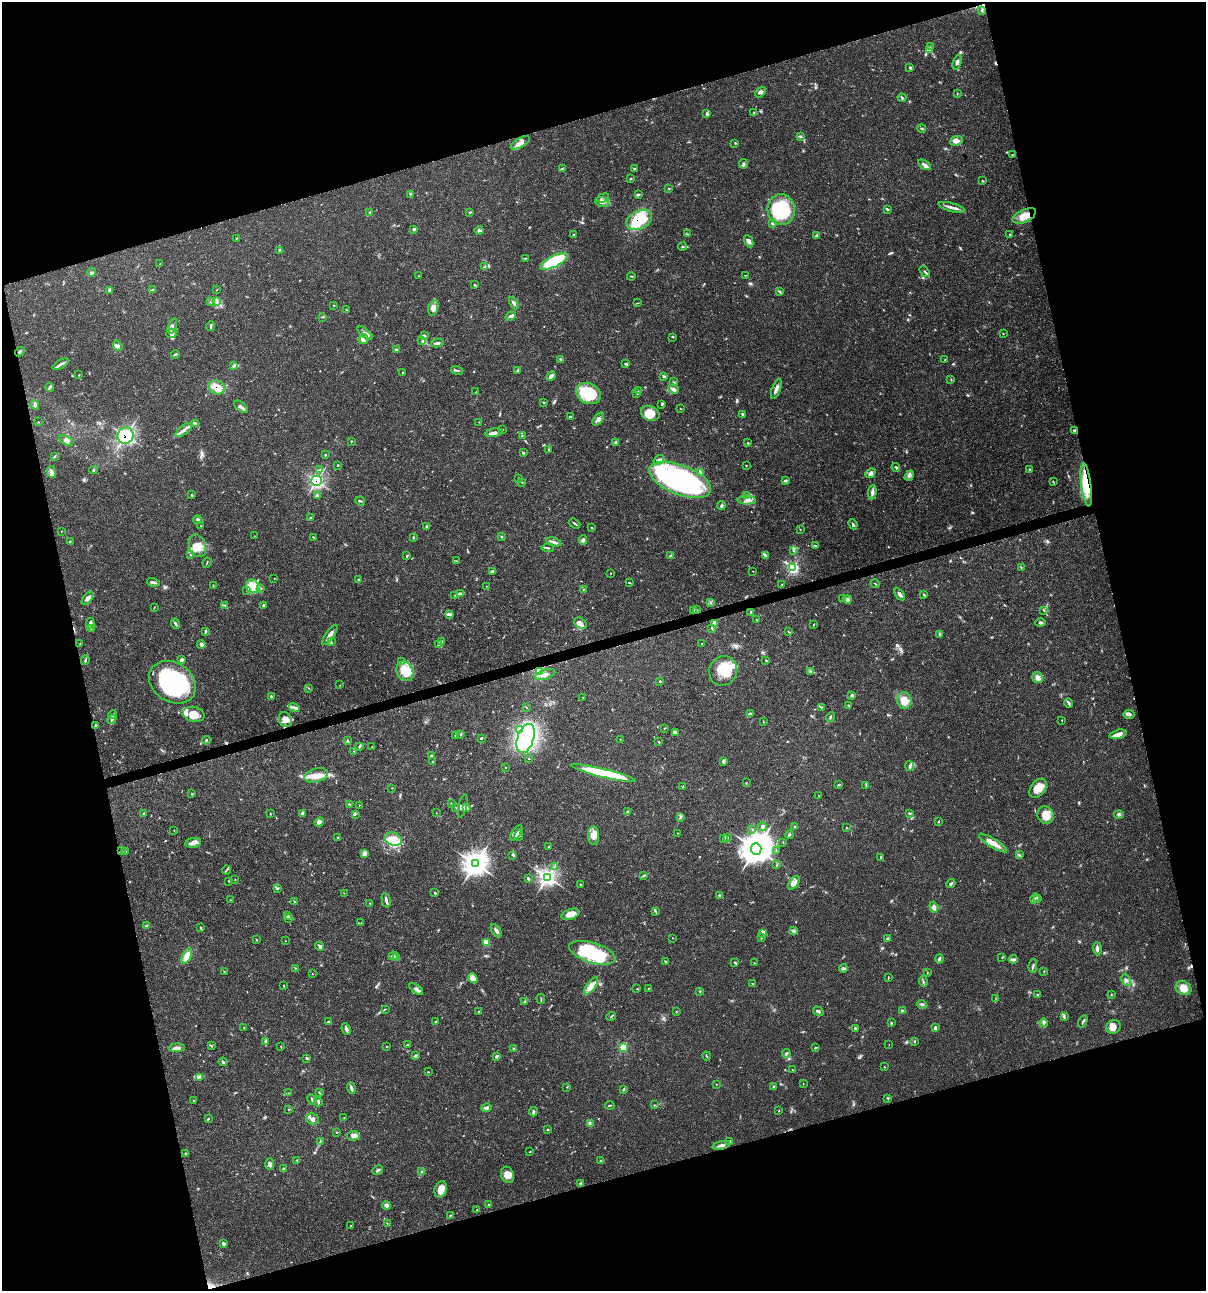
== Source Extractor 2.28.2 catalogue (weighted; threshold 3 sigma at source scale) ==
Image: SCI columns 101-4914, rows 6-5159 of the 4963 x 5162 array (HDU 1 of 3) = the unmasked area's bounding box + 8 px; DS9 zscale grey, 4 x 4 block average (1 PNG px = mean of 4 x 4 image px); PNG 1208 x 1293 px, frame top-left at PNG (2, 2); each listed source drawn as its Kron ellipse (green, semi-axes under 4 px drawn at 4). Shown black and unused: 33% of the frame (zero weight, under 3 of 4 exposures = <1% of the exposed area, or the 3 px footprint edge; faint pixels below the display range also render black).
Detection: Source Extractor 2.28.2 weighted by HDU 2 'WHT'. Background 0.0314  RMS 0.002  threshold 0.0091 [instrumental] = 3 sigma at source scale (4.5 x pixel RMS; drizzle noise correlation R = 1.50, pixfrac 1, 0.0396/0.0396 arcsec/px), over >= 5 px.
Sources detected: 641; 2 too faint to see at this stretch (4 x 4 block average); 5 inside a brighter object's white glare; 4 cosmic-ray / hot-pixel residue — neither listed nor drawn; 13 coinciding with a brighter row at this scale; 48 inside a brighter listed object's ellipse — not listed separately; of the other 569, all 500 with FLUX_AUTO >= 0.417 (the completeness limit of this list) listed and drawn (69 fainter detections not listed), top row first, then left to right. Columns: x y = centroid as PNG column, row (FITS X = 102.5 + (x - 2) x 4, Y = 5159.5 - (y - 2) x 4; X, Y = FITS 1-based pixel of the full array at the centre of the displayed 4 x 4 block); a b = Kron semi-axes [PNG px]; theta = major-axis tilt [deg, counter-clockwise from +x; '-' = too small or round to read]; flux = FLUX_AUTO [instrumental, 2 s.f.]
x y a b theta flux
982 10 3 2 - 0.83
931 46 2 2 - 0.69
929 49 4 2 - 1.2
957 62 7 4 71 3.7
910 67 2 2 - 0.79
760 92 6 3 47 3.1
957 94 3 2 - 0.45
902 98 4 2 - 1.5
707 113 3 2 - 1.4
754 113 4 2 - 1.6
922 129 4 2 - 1.4
800 137 3 2 - 1.2
956 141 6 4 23 7.2
520 143 11 4 28 9.8
735 143 3 2 - 0.75
1013 155 2 2 - 0.43
743 164 5 3 - 2.1
924 165 7 4 -31 5.1
562 168 3 2 - 1.2
634 168 2 2 - 0.85
631 179 2 2 - 1.9
983 181 3 2 - 0.74
669 188 2 2 - 0.52
410 194 2 2 - 0.84
638 194 3 2 - 1.3
603 198 6 2 21 2.3
602 202 7 4 -18 5.7
952 207 13 2 -15 6.4
888 209 3 2 - 1.1
781 210 15 13 -86 110
370 212 3 2 - 0.67
470 213 3 2 - 0.88
1024 216 12 6 24 17
639 220 13 9 27 61
772 223 3 2 - 1.6
413 229 4 3 - 1.5
479 230 4 3 - 2.3
687 234 3 2 - 1.2
1010 234 2 2 - 0.62
573 235 4 2 - 1.6
816 235 4 2 - 1.6
236 238 2 2 - 0.45
749 241 6 4 -63 3.8
682 247 4 2 - 0.76
280 250 4 2 - 0.65
525 258 2 2 - 0.67
554 261 15 5 26 76
160 264 4 2 - 0.61
484 267 2 2 - 1.1
924 271 6 2 -54 1.7
91 272 4 3 - 2.2
745 275 2 2 - 0.43
418 276 2 2 - 0.53
631 276 4 2 - 1.1
475 285 3 2 - 1.1
152 290 2 2 - 0.62
217 290 3 2 - 0.56
109 291 4 2 - 3.1
779 291 3 2 - 1.1
211 302 2 2 - 0.8
217 302 2 2 - 0.61
514 303 7 2 -64 2.7
637 303 3 2 - 0.58
334 306 2 2 - 0.69
433 308 8 5 76 6.8
347 310 2 2 - 0.67
511 316 5 3 - 3
323 317 3 2 - 0.92
172 326 8 3 70 3.4
211 326 5 2 - 1.7
171 333 5 4 - 3.8
365 333 9 3 -40 4
1003 333 2 2 - 0.43
425 336 3 2 - 1.3
673 337 3 2 - 0.87
363 339 5 4 - 5.8
422 340 3 2 - 1.1
437 343 6 2 12 2.9
118 346 5 3 - 2.7
397 350 4 3 - 1.8
20 352 5 2 - 1.9
175 354 4 2 - 1.7
560 359 3 2 - 1
945 360 2 2 - 0.97
61 364 9 3 31 4.3
626 364 4 2 - 1.7
234 366 4 2 - 1.6
457 370 6 2 -16 1.8
518 370 3 2 - 1.1
403 373 2 2 - 0.96
79 375 2 2 - 0.56
551 376 4 3 - 4.7
664 376 4 2 - 1.8
951 380 2 2 - 0.54
674 382 2 2 - 0.69
50 387 4 3 - 2.4
217 388 8 7 - 16
673 389 5 3 - 6.2
776 389 10 3 70 5.2
638 391 3 2 - 0.79
476 392 2 2 - 0.42
588 393 13 10 -25 54
637 394 2 2 - 0.66
544 402 3 2 - 0.82
35 405 5 4 - 2.9
662 405 3 2 - 1
241 407 8 3 -41 3.7
680 408 2 2 - 0.59
650 413 9 7 -21 26
743 414 4 2 - 1.6
570 416 3 2 - 0.93
598 419 8 4 52 4.7
38 422 2 2 - 0.48
479 422 2 2 - 0.48
196 424 4 3 - 2.2
184 430 10 3 38 6.2
502 430 2 2 - 0.92
1074 431 3 2 - 2.4
494 433 8 3 10 3.8
125 436 8 8 - 71
522 436 2 2 - 0.73
66 440 7 4 -30 6
351 441 2 2 - 0.75
616 442 4 3 - 2.2
748 443 3 2 - 1.2
548 449 2 2 - 0.64
523 453 3 2 - 1.4
325 455 3 2 - 0.96
54 456 3 2 - 1
659 460 6 3 35 3.3
338 465 2 2 - 0.83
746 466 2 2 - 0.63
896 467 4 3 - 1.8
1030 469 3 2 - 0.76
93 470 4 2 - 1.6
319 470 4 2 - 2
51 472 6 2 -83 3.3
700 472 4 2 - 1.5
870 473 5 3 - 4
909 476 5 3 - 3.7
519 478 3 2 - 0.74
680 480 33 14 -21 340
316 481 5 5 - 72
785 481 3 3 - 1.7
522 482 2 2 - 0.58
1053 482 3 2 - 0.84
1086 485 22 5 -83 31
872 492 7 3 84 4.1
192 495 3 2 - 1
317 495 4 3 - 1.7
746 496 3 3 - 2.1
747 500 9 3 -2 4.7
360 501 5 2 - 1.5
721 506 4 3 - 2.5
310 518 3 2 - 0.88
198 520 4 3 - 2
575 523 6 2 -39 1.5
853 524 5 2 - 2.2
201 526 2 2 - 0.78
427 526 2 2 - 1.6
592 528 2 2 - 0.71
800 529 2 2 - 0.5
61 531 2 2 - 0.44
255 536 2 2 - 0.42
501 536 2 2 - 1.2
313 537 3 2 - 0.66
413 537 3 2 - 1.2
583 540 4 4 - 3.1
70 541 2 2 - 0.56
554 542 7 3 -16 3.6
197 546 12 8 -69 15
815 546 4 2 - 1.3
548 548 6 2 -4 2
793 551 3 2 - 0.98
190 555 2 2 - 0.55
765 555 4 3 - 1.8
407 556 3 2 - 1.1
671 556 4 2 - 1.7
456 561 2 2 - 0.53
207 563 5 2 - 0.94
1021 567 2 2 - 0.46
793 568 4 4 - 51
493 571 3 2 - 1.6
753 571 3 2 - 0.46
611 573 2 2 - 0.52
274 578 2 2 - 0.45
358 580 2 2 - 1.1
153 582 6 3 -15 2.8
629 583 3 2 - 0.89
875 584 5 2 - 1
213 585 2 2 - 0.66
782 585 2 2 - 0.48
252 586 7 6 - 42
487 586 2 2 - 0.48
261 588 3 2 - 0.81
583 589 2 2 - 0.55
247 590 3 2 - 0.95
460 593 3 2 - 1.2
900 594 7 3 -54 3.9
924 595 3 2 - 1.4
455 596 2 2 - 0.75
88 598 8 4 50 4.4
843 598 4 2 - 1.4
848 599 4 4 - 3.4
711 603 2 2 - 0.89
225 605 2 2 - 0.55
263 606 4 2 - 2.2
154 607 3 2 - 0.65
694 610 2 2 - 0.91
696 610 2 2 - 0.96
1044 610 2 2 - 0.64
751 612 3 2 - 1.2
449 615 2 2 - 0.58
756 620 2 2 - 0.55
1040 622 5 2 - 2.5
581 623 7 5 -33 7.7
714 623 4 3 - 4.4
90 624 5 3 - 2.9
175 624 5 2 - 2
814 625 3 2 - 0.68
712 628 3 2 - 1.3
91 629 3 2 - 0.67
205 631 3 3 - 1.6
789 632 4 2 - 0.71
940 634 4 2 - 1.6
330 635 12 3 56 10
331 641 2 2 - 0.8
442 641 2 2 - 0.59
80 644 3 2 - 0.52
201 644 4 3 - 3.4
439 644 3 2 - 1.8
702 644 2 2 - 0.62
181 659 3 3 - 2.8
85 660 5 2 - 1.9
766 660 2 2 - 1
402 662 2 2 - 0.74
405 671 10 8 -55 34
539 671 2 2 - 53
723 671 15 13 57 45
810 671 2 2 - 0.71
545 675 10 4 17 7.7
1037 678 6 5 - 6.6
660 681 2 2 - 1.1
172 682 25 19 -34 220
340 685 2 2 - 0.42
309 688 3 2 - 0.74
852 695 3 3 - 2.4
271 696 2 2 - 1.8
583 698 2 2 - 0.66
904 701 8 7 - 14
1069 703 5 2 - 2.4
848 706 3 2 - 1.6
526 707 3 2 - 0.66
821 707 2 2 - 0.69
294 708 6 3 -31 3.6
750 713 4 2 - 1.3
194 714 11 7 -12 22
1129 714 6 3 3 3.6
113 715 4 2 - 1.9
830 717 5 2 - 1.5
112 719 4 2 - 1.5
285 720 8 6 -63 13
1062 720 2 2 - 0.42
763 721 3 2 - 0.55
96 725 3 2 - 1.4
665 728 2 2 - 0.69
519 730 3 2 - 2.7
675 732 3 3 - 2.4
461 734 3 2 - 0.76
1118 734 9 4 15 6.1
455 735 3 2 - 2.1
481 738 3 2 - 1.3
525 738 15 8 71 290
620 739 2 2 - 0.64
206 740 4 2 - 1.1
348 740 3 2 - 1
659 742 2 2 - 0.87
360 746 3 2 - 2.9
372 747 2 2 - 0.65
354 751 3 2 - 0.46
431 755 2 2 - 2.1
529 758 2 2 - 0.46
432 761 3 2 - 0.79
723 761 3 3 - 2.1
909 766 5 3 - 2.1
505 767 2 2 - 0.69
604 773 33 4 -13 110
316 775 12 6 18 13
746 783 3 2 - 0.56
838 785 3 2 - 1.1
866 786 3 2 - 0.8
683 787 4 2 - 1.1
392 788 2 2 - 0.57
1038 788 11 7 53 17
192 794 2 2 - 1.2
818 796 2 2 - 0.48
451 803 2 2 - 0.83
350 804 3 2 - 1.3
359 805 2 2 - 0.48
463 806 12 4 76 4.4
456 807 2 2 - 0.74
467 807 3 2 - 1.2
627 812 2 2 - 2
144 813 3 2 - 1.1
270 813 2 2 - 0.62
302 813 3 2 - 3.7
436 813 2 2 - 0.52
909 813 3 2 - 1.2
355 814 4 3 - 1.7
1045 815 9 8 - 16
1119 815 5 2 - 2.2
680 818 3 2 - 1.2
319 822 5 4 - 6.2
939 822 3 2 - 0.77
795 826 2 2 - 1
762 827 4 3 - 1.9
846 828 2 2 - 0.54
752 829 2 2 - 0.49
174 830 2 2 - 0.66
516 833 9 3 55 5.6
677 833 2 2 - 0.43
519 835 5 3 - 3
789 835 4 2 - 1.9
593 836 9 5 -86 12
338 838 2 2 - 1.2
723 838 4 2 - 1.9
727 838 2 2 - 0.87
393 839 9 6 -20 21
783 842 2 2 - 0.65
193 843 8 4 8 5.7
993 843 16 4 -31 12
549 846 3 2 - 0.63
756 849 6 5 - 2400
122 850 4 2 - 2.6
776 850 3 2 - 0.71
126 851 3 2 - 0.9
364 853 3 3 - 7.3
513 855 3 2 - 1.2
1019 855 3 2 - 1.5
881 857 3 2 - 1.2
475 864 4 4 - 1400
777 865 2 2 - 0.53
554 866 2 2 - 0.5
226 870 4 2 - 1.4
644 875 4 2 - 1.7
547 877 3 3 - 640
528 878 4 2 - 2.9
235 879 2 2 - 0.57
228 881 2 2 - 0.58
794 883 8 4 53 6.7
951 884 5 2 - 2
581 885 4 2 - 0.92
278 888 2 2 - 0.75
344 893 2 2 - 0.49
435 893 2 2 - 3.7
720 896 2 2 - 3.9
1035 898 5 2 - 1.9
1037 899 3 2 - 1.3
230 900 2 2 - 0.59
386 900 7 2 -77 3.9
295 902 2 2 - 0.97
370 903 2 2 - 0.93
934 907 5 3 - 4.4
656 911 3 2 - 1.1
570 914 9 5 20 11
287 915 3 2 - 1.8
288 919 2 2 - 0.62
361 923 2 2 - 0.42
147 926 3 3 - 1.6
201 928 4 2 - 1.2
496 931 7 3 -58 4.2
794 931 4 3 - 2.1
763 933 4 3 - 2.4
672 938 2 2 - 0.58
761 938 2 2 - 0.7
888 939 4 3 - 2.1
256 940 2 2 - 0.6
285 941 2 2 - 0.6
486 942 2 2 - 33
320 946 5 3 - 2.6
1097 949 6 3 -85 3.6
592 953 24 10 -17 79
187 956 8 4 68 14
393 956 5 2 - 1.6
397 957 2 2 - 1
1002 958 2 2 - 0.45
939 959 4 3 - 1.9
1013 959 4 3 - 2.4
666 961 2 2 - 0.8
735 962 3 2 - 1.4
754 963 3 2 - 0.64
1033 966 7 2 82 1.8
295 968 2 2 - 0.68
843 968 4 3 - 2.3
1044 971 2 2 - 0.43
224 972 2 2 - 0.59
927 972 2 2 - 0.44
312 974 2 2 - 0.45
473 978 5 3 - 4.4
888 978 3 2 - 0.87
1126 980 6 4 -63 3.5
923 981 5 2 - 1.5
753 984 2 2 - 0.86
284 986 2 2 - 0.44
591 986 10 3 54 16
648 988 2 2 - 0.78
1183 988 8 6 -30 14
416 989 8 3 -37 3.6
637 989 2 2 - 0.75
700 991 3 2 - 0.72
1111 994 2 2 - 0.6
1037 995 3 2 - 1.3
541 999 5 2 - 1
996 999 3 2 - 0.49
525 1002 3 2 - 0.66
922 1004 5 3 - 2.1
385 1009 3 2 - 0.76
478 1011 2 2 - 1.1
818 1011 6 2 -33 2.9
902 1011 3 2 - 3.3
676 1012 2 2 - 0.56
611 1016 5 2 - 1.4
1064 1017 3 2 - 1.5
436 1021 3 2 - 0.97
1083 1021 6 2 61 1.7
328 1022 3 2 - 1
891 1023 3 2 - 1
1044 1023 4 3 - 2.3
1113 1027 7 6 - 8.9
244 1028 2 2 - 0.63
855 1028 3 2 - 1.3
935 1028 4 3 - 2.9
346 1029 6 2 -66 3.2
266 1041 4 2 - 3.8
914 1041 4 2 - 0.66
407 1045 2 2 - 0.81
889 1045 2 2 - 0.73
212 1046 2 2 - 0.98
281 1047 2 2 - 0.57
386 1047 2 2 - 0.65
623 1047 3 2 - 37
177 1048 8 3 3 4.8
513 1048 3 2 - 0.92
816 1048 4 2 - 1
786 1053 4 2 - 1.8
416 1055 3 3 - 1.5
497 1056 3 2 - 2.4
706 1056 4 2 - 0.85
307 1058 4 2 - 1.6
223 1062 4 2 - 2.7
884 1067 2 2 - 0.57
793 1070 2 2 - 0.42
428 1072 2 2 - 0.69
199 1077 3 2 - 0.99
716 1084 2 2 - 0.55
803 1084 2 2 - 0.43
567 1087 2 2 - 0.63
774 1087 3 2 - 2
351 1088 6 2 -72 4.2
624 1089 3 3 - 1.3
289 1093 2 2 - 0.5
319 1093 3 2 - 0.99
888 1098 2 2 - 0.71
312 1099 5 2 - 1.9
193 1100 2 2 - 0.46
318 1101 5 3 - 2.5
610 1105 5 2 - 1
655 1105 2 2 - 0.51
486 1108 5 3 - 4.1
288 1109 2 2 - 0.53
779 1111 2 2 - 0.68
533 1112 5 2 - 2.6
344 1118 2 2 - 0.44
208 1119 3 2 - 0.86
312 1119 6 5 - 6.3
590 1123 2 2 - 0.89
548 1130 3 2 - 0.85
337 1132 2 2 - 0.84
353 1136 6 5 - 4.3
730 1141 3 2 - 1.9
320 1142 2 2 - 0.42
721 1145 9 3 12 4.7
530 1152 2 2 - 0.68
185 1153 2 2 - 0.49
297 1160 2 2 - 0.94
600 1161 2 2 - 0.54
270 1164 5 3 - 3.4
284 1168 4 2 - 1.4
378 1170 5 3 - 2.7
422 1171 2 2 - 0.89
507 1175 8 6 -69 8.5
581 1183 3 3 - 1.9
441 1189 8 6 72 14
386 1205 4 3 - 5.1
489 1205 2 2 - 0.92
477 1210 3 2 - 0.81
450 1215 3 2 - 0.8
387 1223 2 2 - 0.54
351 1226 2 2 - 0.69
224 1243 3 2 - 2.3
Overlapping masked pixels (flux is a lower limit): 8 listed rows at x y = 1024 216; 639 220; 217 388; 1074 431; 125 436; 316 481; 1086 485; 539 671
Diffuse or blended objects may show on this block-average render without a row.